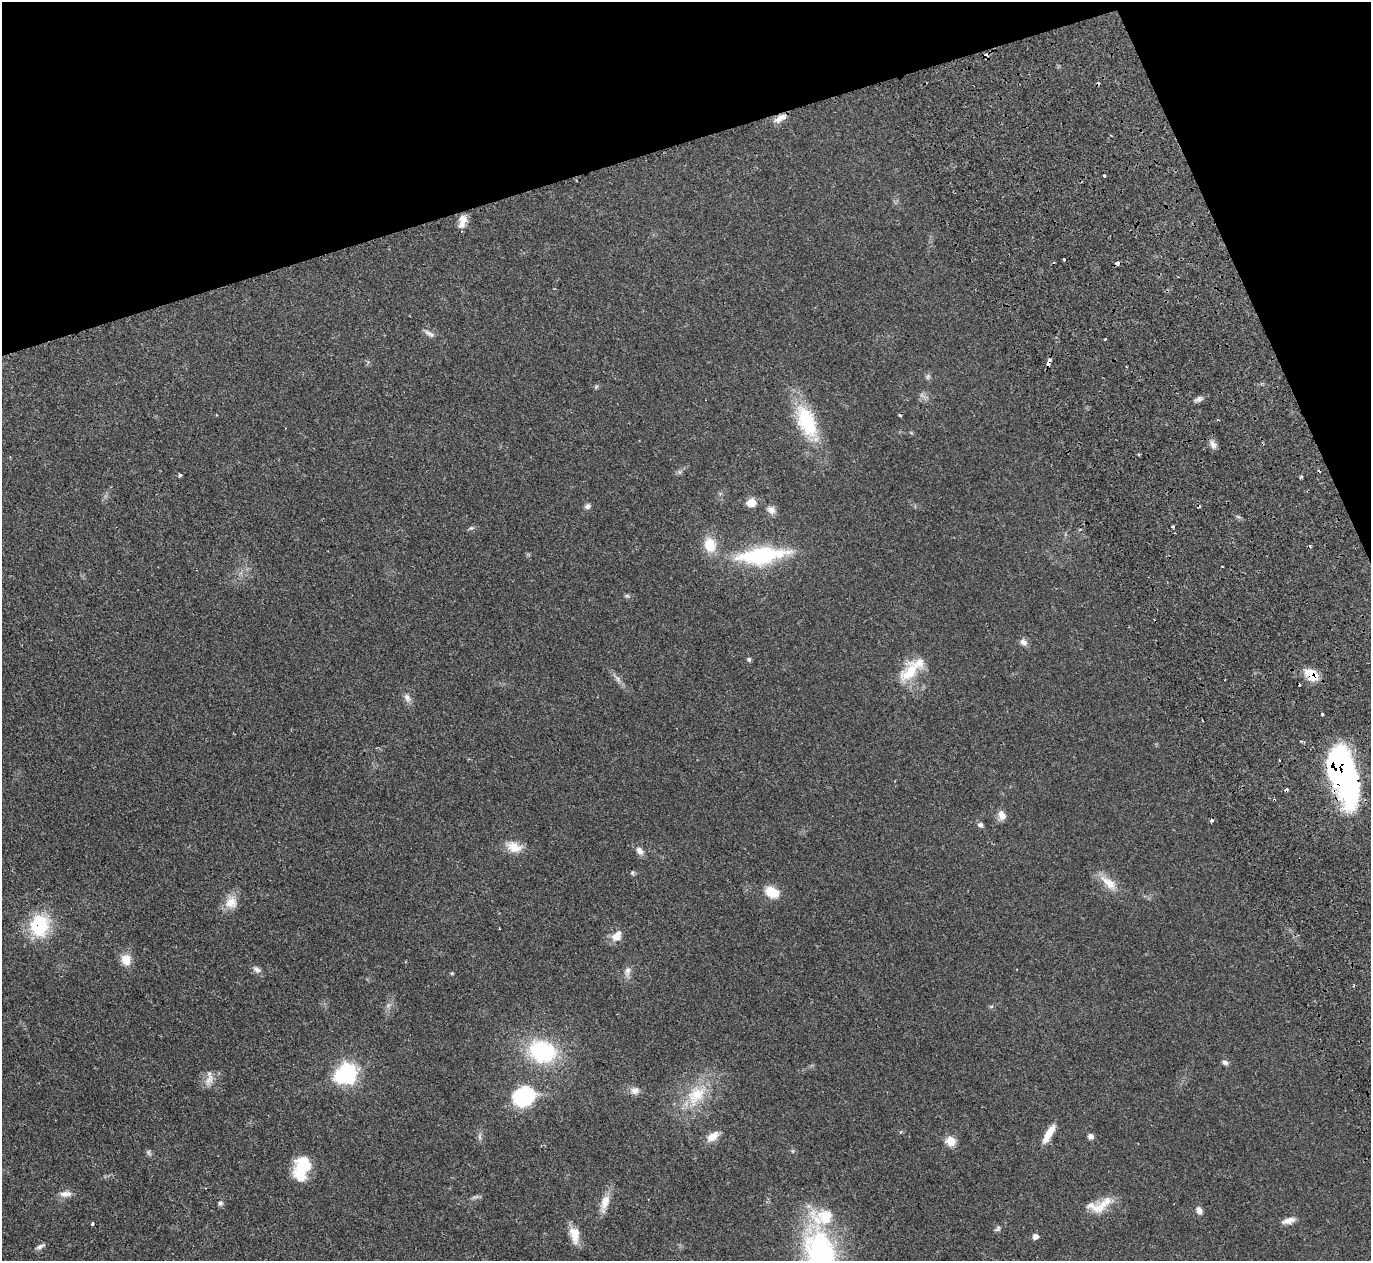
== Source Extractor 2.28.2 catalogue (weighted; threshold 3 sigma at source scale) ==
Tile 3 of 4 x 4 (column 3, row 1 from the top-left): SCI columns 3068-4436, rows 4252-5510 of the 6128 x 6110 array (HDU 1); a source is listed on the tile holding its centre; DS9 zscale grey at full resolution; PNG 1373 x 1263 px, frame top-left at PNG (2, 2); no overlay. Shown black and unused: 16% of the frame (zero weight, under 2 of 3 exposures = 11% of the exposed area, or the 3 px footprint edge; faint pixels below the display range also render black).
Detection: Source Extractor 2.28.2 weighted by HDU 2 'WHT'; one run over the whole footprint, this tile lists its part. Background 0.0542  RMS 0.0047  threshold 0.0211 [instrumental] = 3 sigma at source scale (4.5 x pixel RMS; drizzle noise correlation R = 1.50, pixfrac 1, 0.05/0.05 arcsec/px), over >= 5 px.
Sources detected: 90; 1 too faint to see at this stretch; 1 inside a brighter object's white glare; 14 cosmic-ray / hot-pixel residue — not listed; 2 inside a brighter listed object's ellipse — not listed separately; the other 72 listed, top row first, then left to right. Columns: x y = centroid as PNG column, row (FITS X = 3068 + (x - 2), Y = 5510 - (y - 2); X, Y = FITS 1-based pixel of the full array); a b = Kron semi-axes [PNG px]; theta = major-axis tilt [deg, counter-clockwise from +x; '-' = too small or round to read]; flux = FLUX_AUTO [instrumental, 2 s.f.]
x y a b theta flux
781 118 16 7 29 4
1104 176 3 3 - 1
462 222 15 8 73 4.9
1064 259 3 3 - 1.6
1117 263 4 3 - 3.7
429 334 16 6 -28 2
1105 339 3 2 - 1.6
928 376 8 6 74 1.1
1199 399 9 7 35 1.6
807 422 46 20 -65 30
1213 444 13 7 -58 2.2
679 472 7 4 -90 0.8
180 475 3 3 - 1.2
1301 477 4 3 - 0.58
751 503 9 8 - 5.7
588 506 8 6 32 1.3
771 510 12 9 -37 2.6
1173 527 3 3 - 1.1
471 528 8 5 15 0.96
710 545 18 14 -79 9.7
761 555 61 19 7 43
627 596 7 5 6 0.8
1023 642 11 8 -43 2.1
749 659 6 6 - 0.76
910 672 31 19 54 15
1310 674 9 6 -43 16
617 678 18 5 -49 2.4
407 698 13 8 -68 2.4
1322 714 3 3 - 0.88
1342 773 57 24 -72 130
1002 815 13 9 -67 3.2
980 825 8 6 -39 1.3
514 847 21 13 -17 6.8
639 850 12 7 -56 2.6
632 873 6 5 - 0.7
1108 883 28 11 -40 7.2
771 892 15 11 -31 9.1
231 902 17 16 - 6.2
39 925 12 10 83 46
617 936 14 10 51 5
126 960 12 10 -84 6.4
257 969 12 7 -33 1.8
627 971 15 9 79 2.8
452 973 5 4 - 0.44
388 1005 7 6 - 1.2
542 1051 29 22 -18 42
1225 1062 8 5 -25 1.4
348 1073 9 8 - 94
209 1079 20 10 65 4
635 1090 13 10 4 2.9
696 1095 35 22 52 20
524 1096 28 22 27 28
1048 1134 24 7 60 6.7
480 1136 11 4 86 1.3
713 1136 17 9 34 5.1
1090 1136 7 6 - 1.6
951 1141 7 7 - 9.8
149 1153 10 5 -64 1
302 1168 26 16 74 19
65 1194 17 8 3 3.2
475 1197 12 3 10 1.1
220 1203 7 7 - 1.2
605 1203 26 10 74 5.9
1098 1207 31 16 9 9.6
1199 1210 10 6 -73 2.2
1289 1221 17 7 13 3.3
93 1223 3 3 - 1
997 1229 9 6 44 1.1
575 1234 21 12 -82 6.7
1035 1236 7 6 - 2
40 1246 14 5 27 1.5
820 1249 58 41 -70 68
Overlapping masked pixels (flux is a lower limit): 5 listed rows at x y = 781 118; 1117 263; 1310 674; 1342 773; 39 925
Isophote crosses this tile's border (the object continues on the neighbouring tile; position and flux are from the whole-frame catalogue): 1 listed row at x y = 820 1249